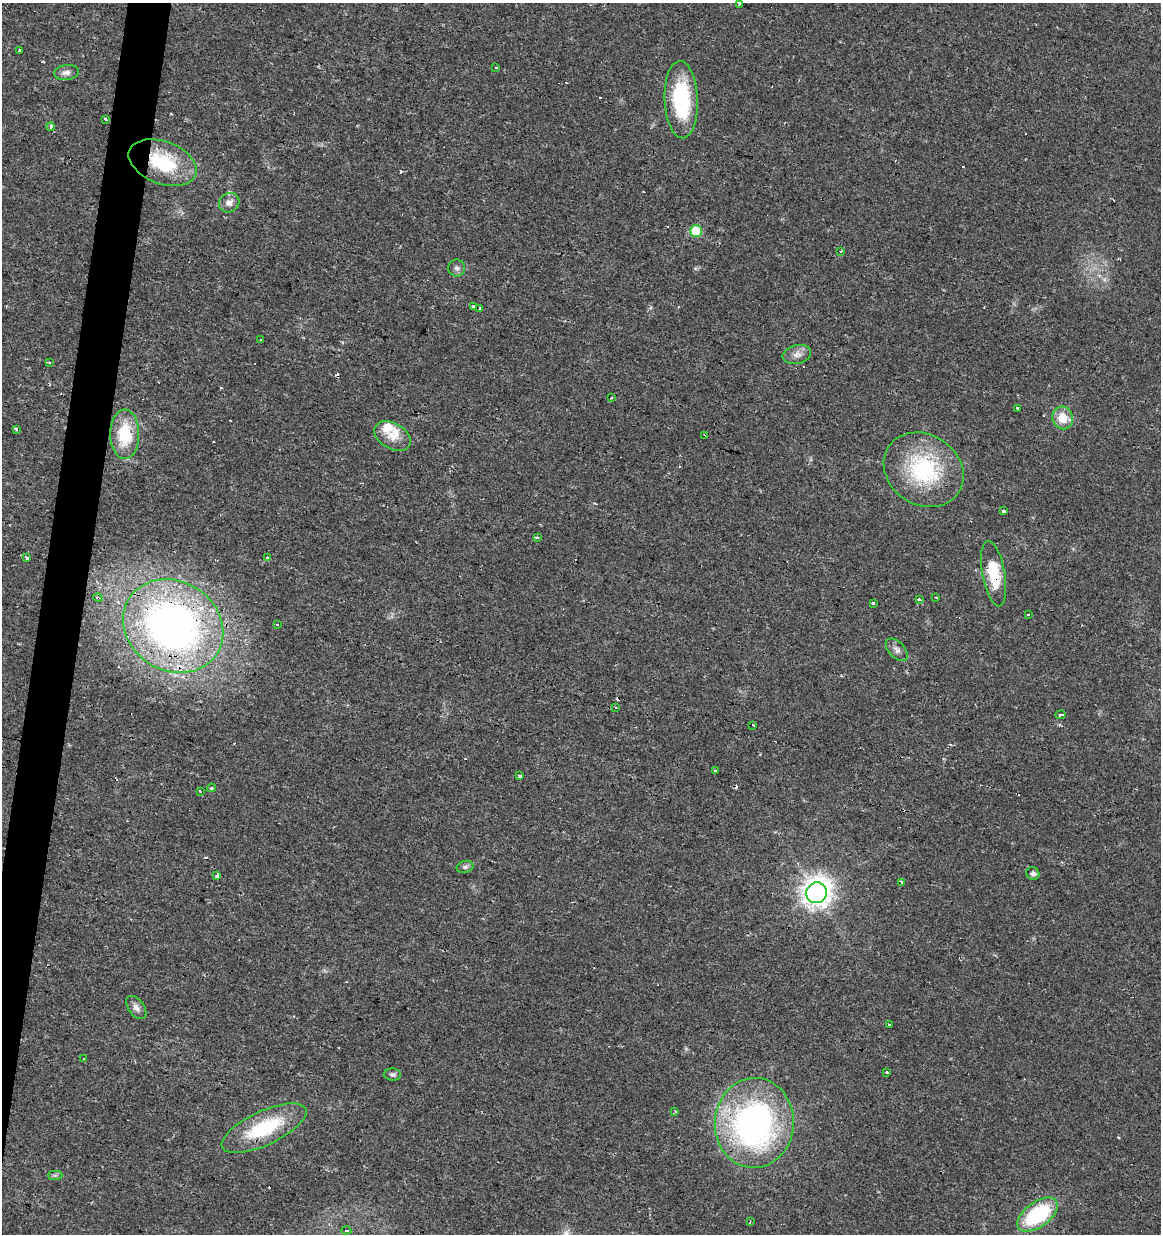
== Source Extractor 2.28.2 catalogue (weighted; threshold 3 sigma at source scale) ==
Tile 7 of 4 x 4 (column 3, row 2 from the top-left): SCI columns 2604-3762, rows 2467-3698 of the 5145 x 4941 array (HDU 1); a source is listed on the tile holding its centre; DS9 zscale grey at full resolution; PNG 1163 x 1236 px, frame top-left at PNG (2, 3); each listed source drawn as its Kron ellipse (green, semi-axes under 4 px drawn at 4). Shown black and unused: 3% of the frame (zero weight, under 2 of 3 exposures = <1% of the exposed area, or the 3 px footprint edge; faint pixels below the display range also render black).
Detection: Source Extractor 2.28.2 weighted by HDU 2 'WHT'; one run over the whole footprint, this tile lists its part. Background 0.0131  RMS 0.003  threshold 0.0136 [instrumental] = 3 sigma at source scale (4.5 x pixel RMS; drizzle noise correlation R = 1.50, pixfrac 1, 0.0396/0.0396 arcsec/px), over >= 5 px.
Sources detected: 89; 1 inside a brighter object's white glare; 22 cosmic-ray / hot-pixel residue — neither listed nor drawn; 4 inside a brighter listed object's ellipse — not listed separately; the other 62 listed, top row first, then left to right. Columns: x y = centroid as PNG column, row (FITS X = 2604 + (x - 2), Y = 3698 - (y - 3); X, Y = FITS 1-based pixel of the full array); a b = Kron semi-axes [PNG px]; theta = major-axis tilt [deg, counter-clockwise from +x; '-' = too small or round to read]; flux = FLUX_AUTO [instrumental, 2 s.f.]
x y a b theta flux
739 3 3 3 - 6
20 51 3 3 - 1.5
496 68 3 3 - 1.5
66 72 12 7 8 1.5
681 100 39 16 -88 25
106 119 3 3 - 1.9
50 127 4 4 - 1.1
163 163 35 21 -20 19
229 203 10 9 - 1.8
696 231 6 6 - 12
841 251 4 3 - 0.31
457 268 8 8 - 1.1
474 306 3 3 - 6.9
480 308 3 3 - 3.6
260 340 3 3 - 0.93
797 354 14 9 13 2
49 363 3 3 - 0.63
611 397 3 3 - 0.59
1018 408 4 3 - 2.3
1063 418 11 10 - 5
16 429 3 2 - 0.59
125 434 25 14 -90 13
705 435 3 2 - 1
393 436 20 13 -30 4.4
924 470 42 35 -33 30
1003 511 3 3 - 0.72
537 538 3 3 - 0.89
27 557 4 3 - 1.4
268 558 3 3 - 9.7
994 574 33 11 -80 11
936 597 3 3 - 0.85
98 598 5 3 - 0.44
919 600 3 3 - 4
873 604 3 3 - 9
1028 615 3 3 - 1.2
277 625 3 3 - 0.65
173 626 52 44 -31 140
897 650 13 7 -46 1.5
615 707 3 2 - 0.37
1060 715 5 3 - 1.2
753 725 3 2 - 0.71
715 771 3 3 - 1.8
520 776 3 3 - 1.5
211 788 4 3 - 0.43
200 792 3 3 - 0.89
465 867 8 6 14 0.84
1033 873 7 6 - 0.88
217 876 4 3 - 6.4
901 882 3 3 - 1.5
817 893 10 10 - 330
136 1007 13 7 -53 1.6
889 1025 3 3 - 0.87
83 1059 3 3 - 1.1
887 1072 3 3 - 3.9
392 1074 9 6 -3 0.87
675 1112 3 3 - 0.46
754 1123 45 39 85 91
264 1128 46 17 25 20
55 1175 7 4 0 0.61
1038 1215 23 12 36 25
750 1222 3 2 - 0.74
346 1230 5 3 - 0.43
Overlapping masked pixels (flux is a lower limit): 5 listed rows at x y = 163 163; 994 574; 98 598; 173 626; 754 1123
Isophote crosses this tile's border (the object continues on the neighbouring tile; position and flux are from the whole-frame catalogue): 1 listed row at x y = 739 3